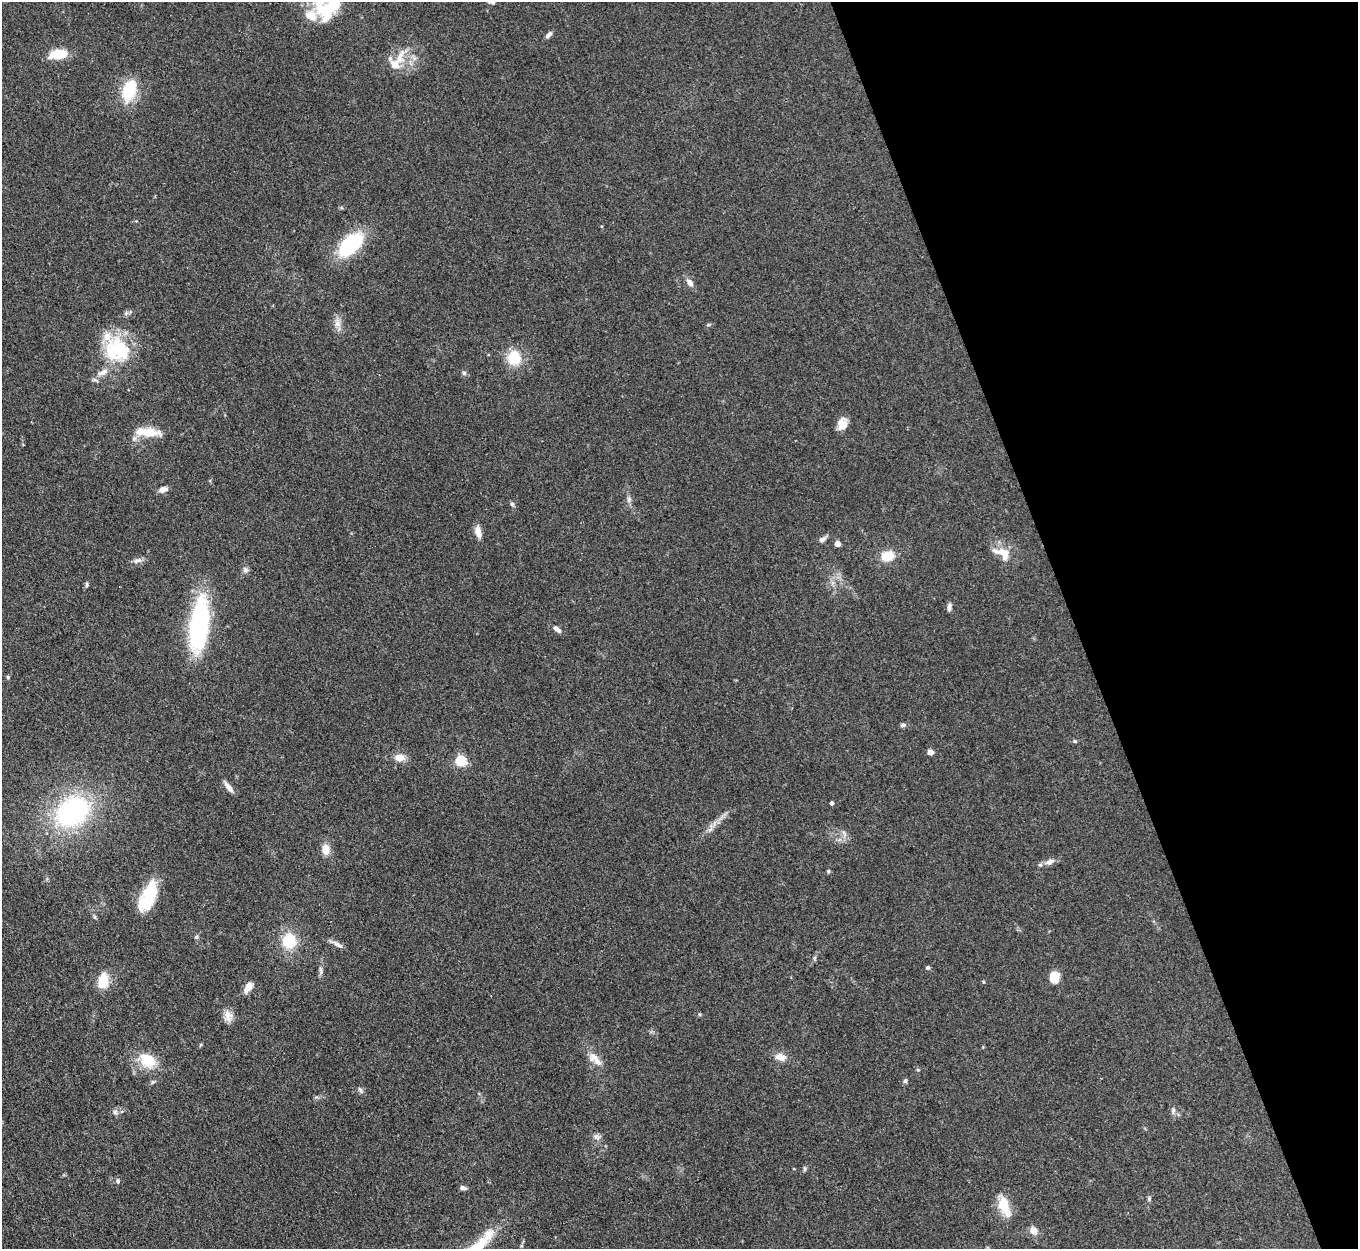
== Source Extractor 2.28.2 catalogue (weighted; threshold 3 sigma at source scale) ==
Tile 12 of 4 x 4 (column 4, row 3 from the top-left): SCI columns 4069-5424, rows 1523-2769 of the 5427 x 5413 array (HDU 1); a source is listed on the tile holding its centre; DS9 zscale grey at full resolution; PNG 1360 x 1251 px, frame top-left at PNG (2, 2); no overlay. Shown black and unused: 21% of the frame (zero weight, under 3 of 4 exposures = <1% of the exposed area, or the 3 px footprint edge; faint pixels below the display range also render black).
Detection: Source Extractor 2.28.2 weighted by HDU 2 'WHT'; one run over the whole footprint, this tile lists its part. Background 0.107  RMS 0.0065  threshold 0.0295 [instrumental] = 3 sigma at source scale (4.5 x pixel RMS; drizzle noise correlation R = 1.50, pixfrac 1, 0.05/0.05 arcsec/px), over >= 5 px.
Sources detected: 77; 5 inside a brighter listed object's ellipse — not listed separately; the other 72 listed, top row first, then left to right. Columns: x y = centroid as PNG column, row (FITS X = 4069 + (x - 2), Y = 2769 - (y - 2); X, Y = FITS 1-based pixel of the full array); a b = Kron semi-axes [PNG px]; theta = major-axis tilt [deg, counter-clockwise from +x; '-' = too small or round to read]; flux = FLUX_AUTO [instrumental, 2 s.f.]
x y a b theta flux
493 2 10 8 57 2.8
329 5 35 24 56 44
548 35 10 5 44 2.1
58 54 17 8 9 20
399 58 25 11 69 10
129 90 29 16 72 23
350 244 26 14 42 52
690 283 9 6 -51 3.8
337 324 9 9 - 3.8
117 350 34 30 -31 44
514 358 10 9 - 25
464 373 6 6 - 1.3
842 424 14 10 74 7.3
147 432 32 10 -4 15
163 489 10 6 13 3.9
629 499 10 6 81 2.2
512 504 7 5 -74 1.4
478 532 12 7 -79 6.1
822 539 11 6 29 2.3
837 544 4 4 - 7.5
1002 553 27 13 -26 11
887 556 13 9 12 13
138 560 14 6 15 2.9
245 570 8 7 - 2
87 584 8 4 88 1.2
949 607 10 5 81 2.1
199 625 49 16 83 110
557 629 11 5 -39 2.9
8 677 6 4 -89 0.74
903 725 8 5 8 1.6
1075 741 5 4 - 0.87
930 752 4 4 - 7.6
399 758 10 7 -1 7.6
461 761 5 5 - 58
228 787 16 5 -52 4
832 803 4 3 - 1.8
72 812 35 26 36 110
710 828 14 5 75 2.7
844 833 11 4 -68 2
326 849 10 8 -89 8.3
1050 862 13 8 23 4
828 871 6 4 69 0.9
150 893 30 17 67 25
94 917 8 3 -71 1
196 937 6 5 - 0.96
289 941 13 13 - 23
337 944 20 5 -26 3.1
814 958 6 5 - 1
928 968 5 5 - 1.4
321 970 14 4 -87 2.1
1054 977 10 8 85 15
103 981 14 9 84 17
983 982 5 3 - 0.58
248 987 13 7 58 5.4
700 1014 5 3 - 0.69
228 1016 16 11 -70 5.2
780 1057 13 8 -16 5.7
595 1059 23 10 -43 7.7
148 1061 22 17 -38 18
918 1070 6 3 -18 0.63
905 1081 6 5 - 1.3
360 1090 11 5 -56 1.6
1173 1110 10 5 84 1.8
115 1112 7 5 46 1.8
597 1137 9 8 - 2.6
805 1169 8 4 82 1
118 1181 7 5 -88 1.4
463 1188 8 5 -19 2
1149 1198 7 5 80 1.1
1004 1206 27 12 -71 15
1033 1231 11 9 -40 4.9
488 1234 18 13 62 9.5
Isophote crosses this tile's border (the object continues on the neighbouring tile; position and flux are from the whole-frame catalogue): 2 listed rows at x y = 493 2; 329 5